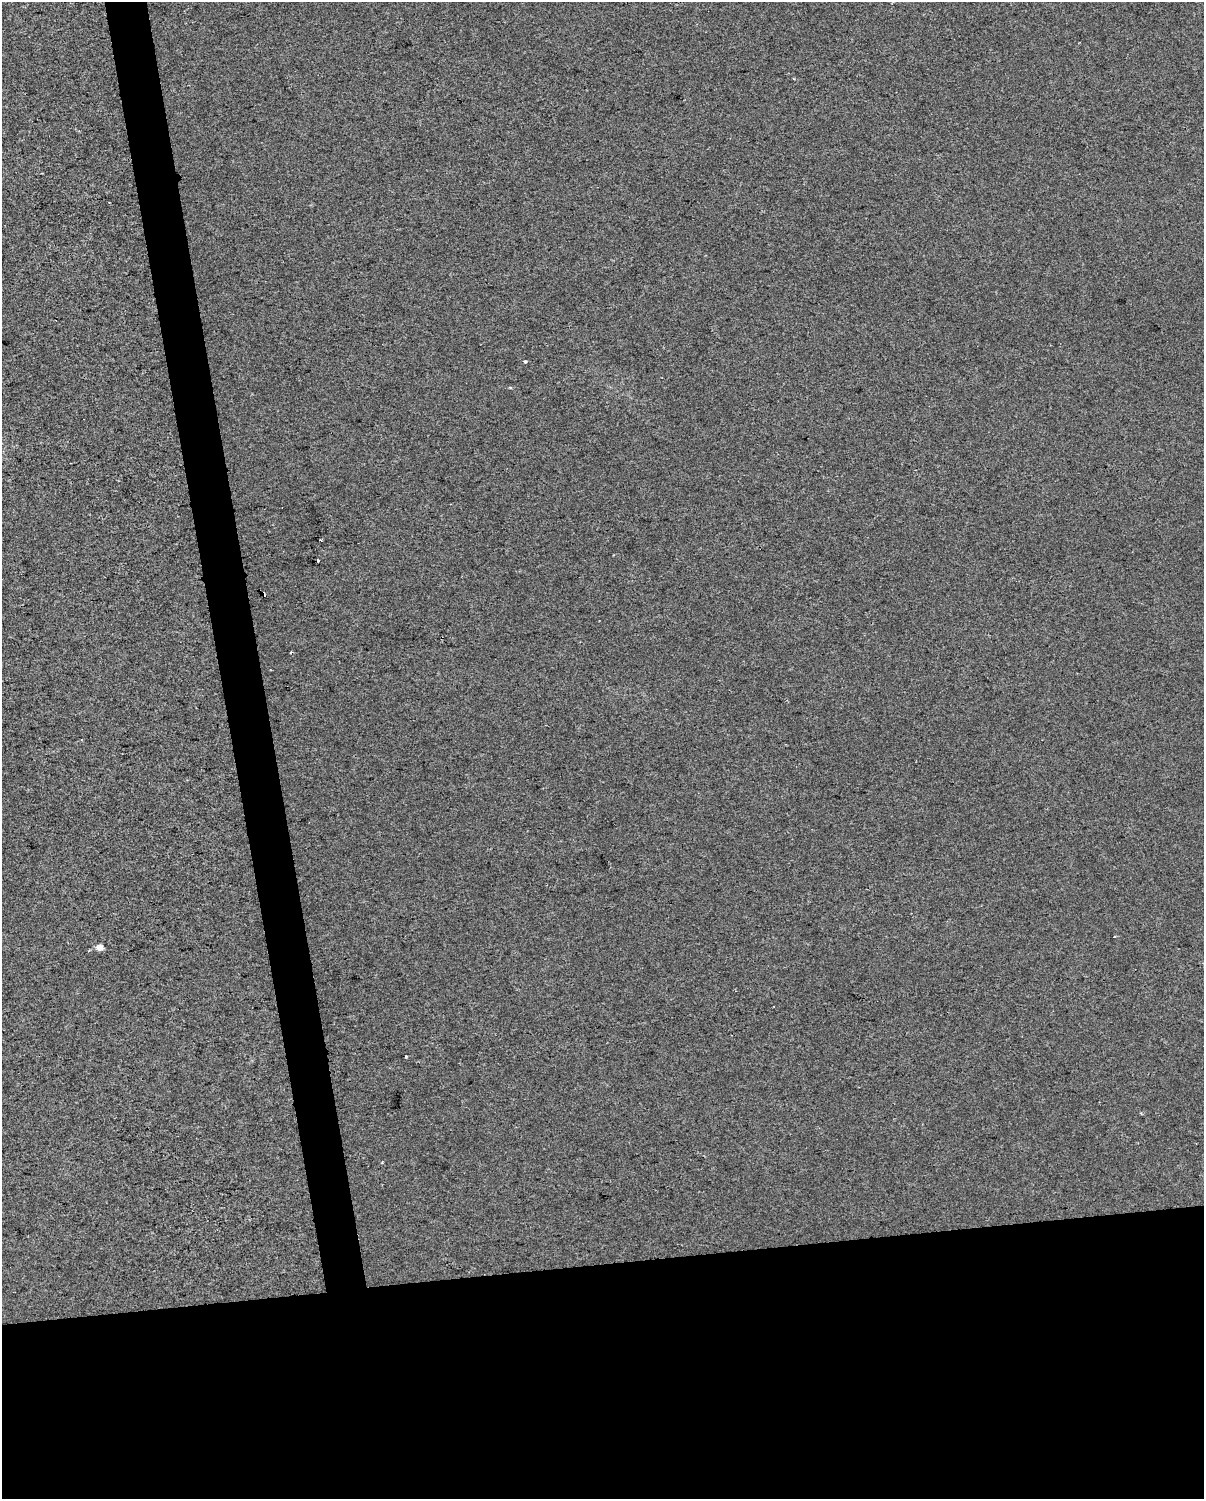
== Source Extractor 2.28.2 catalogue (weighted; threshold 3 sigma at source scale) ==
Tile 11 of 4 x 3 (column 3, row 3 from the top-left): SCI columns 2407-3608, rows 68-1564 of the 4811 x 4580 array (HDU 1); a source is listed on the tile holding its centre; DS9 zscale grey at full resolution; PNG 1206 x 1501 px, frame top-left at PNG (2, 2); no overlay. Shown black and unused: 19% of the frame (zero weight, under 2 of 3 exposures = <1% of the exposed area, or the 3 px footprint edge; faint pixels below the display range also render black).
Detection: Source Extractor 2.28.2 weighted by HDU 2 'WHT'; one run over the whole footprint, this tile lists its part. Background -4.88e-06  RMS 0.0056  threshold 0.0252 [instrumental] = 3 sigma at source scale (4.5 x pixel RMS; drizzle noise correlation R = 1.50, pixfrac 1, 0.0396/0.0396 arcsec/px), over >= 5 px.
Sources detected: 8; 3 cosmic-ray / hot-pixel residue — not listed; the other 5 listed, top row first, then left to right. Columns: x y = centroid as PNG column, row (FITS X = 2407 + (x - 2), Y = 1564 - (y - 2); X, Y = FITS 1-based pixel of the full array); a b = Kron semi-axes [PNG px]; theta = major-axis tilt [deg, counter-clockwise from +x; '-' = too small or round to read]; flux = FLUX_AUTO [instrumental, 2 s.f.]
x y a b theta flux
525 362 4 3 - 0.76
318 561 3 3 - 3.5
291 652 3 2 - 0.36
99 947 5 4 - 5.6
406 1056 3 3 - 1